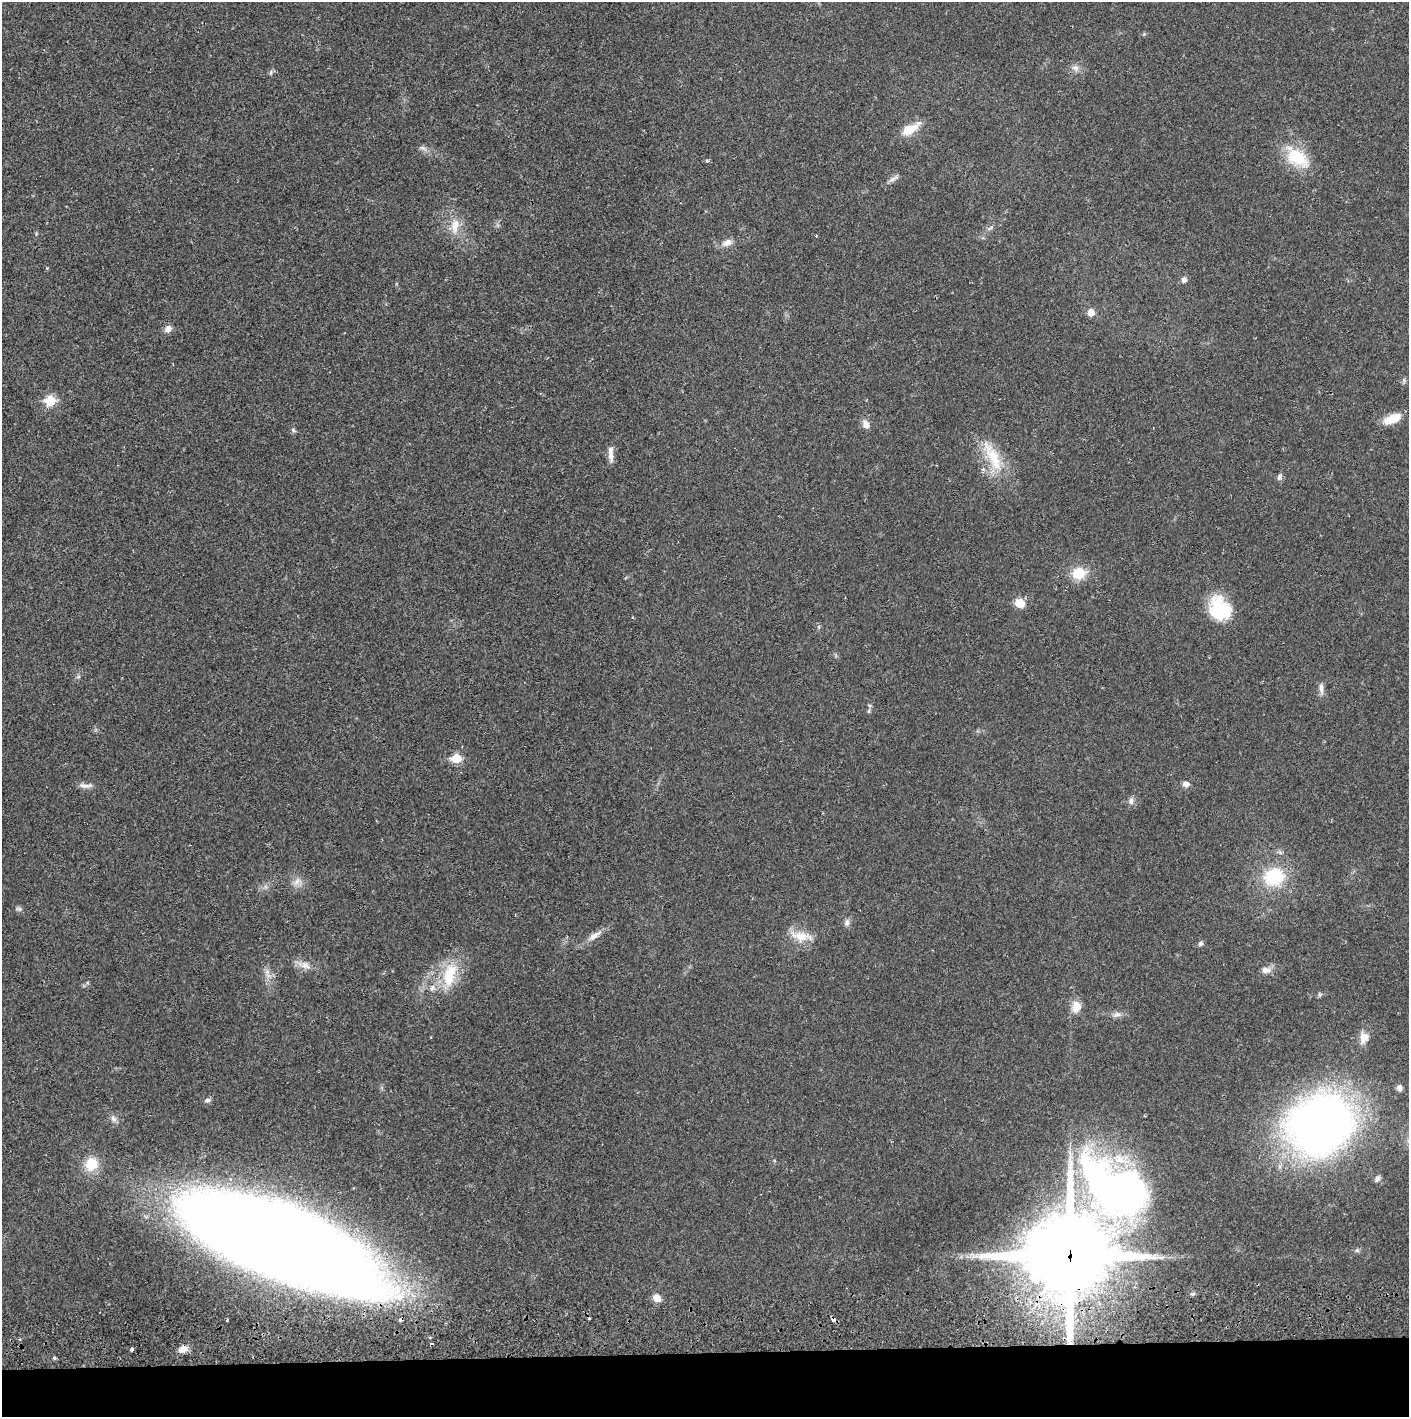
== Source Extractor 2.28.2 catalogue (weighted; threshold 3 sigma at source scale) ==
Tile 8 of 3 x 3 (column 2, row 3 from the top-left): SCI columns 1410-2816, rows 56-1470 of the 4229 x 4359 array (HDU 1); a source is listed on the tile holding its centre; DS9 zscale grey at full resolution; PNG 1411 x 1419 px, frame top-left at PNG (2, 2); no overlay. Shown black and unused: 5% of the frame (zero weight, under 2 of 3 exposures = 3% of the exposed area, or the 3 px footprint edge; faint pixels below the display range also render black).
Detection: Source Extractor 2.28.2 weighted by HDU 2 'WHT'; one run over the whole footprint, this tile lists its part. Background 0.0215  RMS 0.0035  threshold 0.0157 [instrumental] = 3 sigma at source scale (4.5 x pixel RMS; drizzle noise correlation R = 1.50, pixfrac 1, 0.05/0.05 arcsec/px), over >= 5 px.
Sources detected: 63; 1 too faint to see at this stretch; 4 cosmic-ray / hot-pixel residue — not listed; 1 inside a brighter listed object's ellipse — not listed separately; the other 57 listed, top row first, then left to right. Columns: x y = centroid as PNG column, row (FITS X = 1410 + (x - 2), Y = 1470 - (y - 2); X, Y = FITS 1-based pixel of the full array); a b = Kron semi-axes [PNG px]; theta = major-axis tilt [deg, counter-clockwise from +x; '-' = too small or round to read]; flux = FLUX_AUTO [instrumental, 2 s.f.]
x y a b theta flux
1075 68 10 8 -24 1.8
271 73 8 3 71 0.58
910 129 25 10 30 6.4
423 148 12 4 -23 1.1
1297 157 36 20 -37 14
707 160 5 4 - 0.54
893 179 15 5 26 1.4
455 226 23 11 86 5.2
816 236 3 3 - 0.35
727 242 14 8 12 2.5
47 268 4 3 - 0.35
1184 280 7 7 - 1.4
1091 313 6 5 - 4
168 329 10 8 40 1.8
50 401 6 6 - 18
1392 419 22 10 23 5.8
866 424 11 9 -73 2.1
293 430 8 5 -37 0.66
611 453 23 6 -89 2.6
993 456 50 14 -63 13
1280 477 8 6 65 1.1
1079 573 15 12 12 8
1020 603 6 6 - 10
1220 609 27 22 -55 17
78 677 6 4 19 0.52
1321 688 16 5 -85 1.8
869 711 6 4 89 0.5
456 758 6 5 - 12
1186 784 8 7 - 1.5
85 786 19 6 -2 1.9
1131 801 10 6 89 1.3
1274 877 23 19 23 17
19 909 8 6 -15 0.86
847 923 9 7 74 1.3
594 936 23 7 33 3.1
801 936 29 12 -6 6.4
1200 944 7 6 - 0.82
305 965 14 9 -35 2.7
1266 970 14 9 1 2.2
267 972 6 6 - 1
449 975 35 17 73 13
1076 1007 16 11 76 3.9
1117 1014 10 7 8 1.5
1364 1038 14 11 73 3.5
1399 1088 7 7 - 1.3
207 1100 8 6 16 1.1
113 1119 9 8 - 1.4
1320 1124 52 46 30 270
91 1164 17 15 48 7.8
1378 1178 9 6 53 1
1116 1188 85 50 -34 170
276 1241 143 47 -21 1600
1357 1250 6 5 - 0.66
1069 1257 28 26 2 4300
657 1298 10 7 -38 2.8
132 1349 3 3 - 1.6
183 1349 12 9 24 2.6
Overlapping masked pixels (flux is a lower limit): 1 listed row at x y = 1069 1257